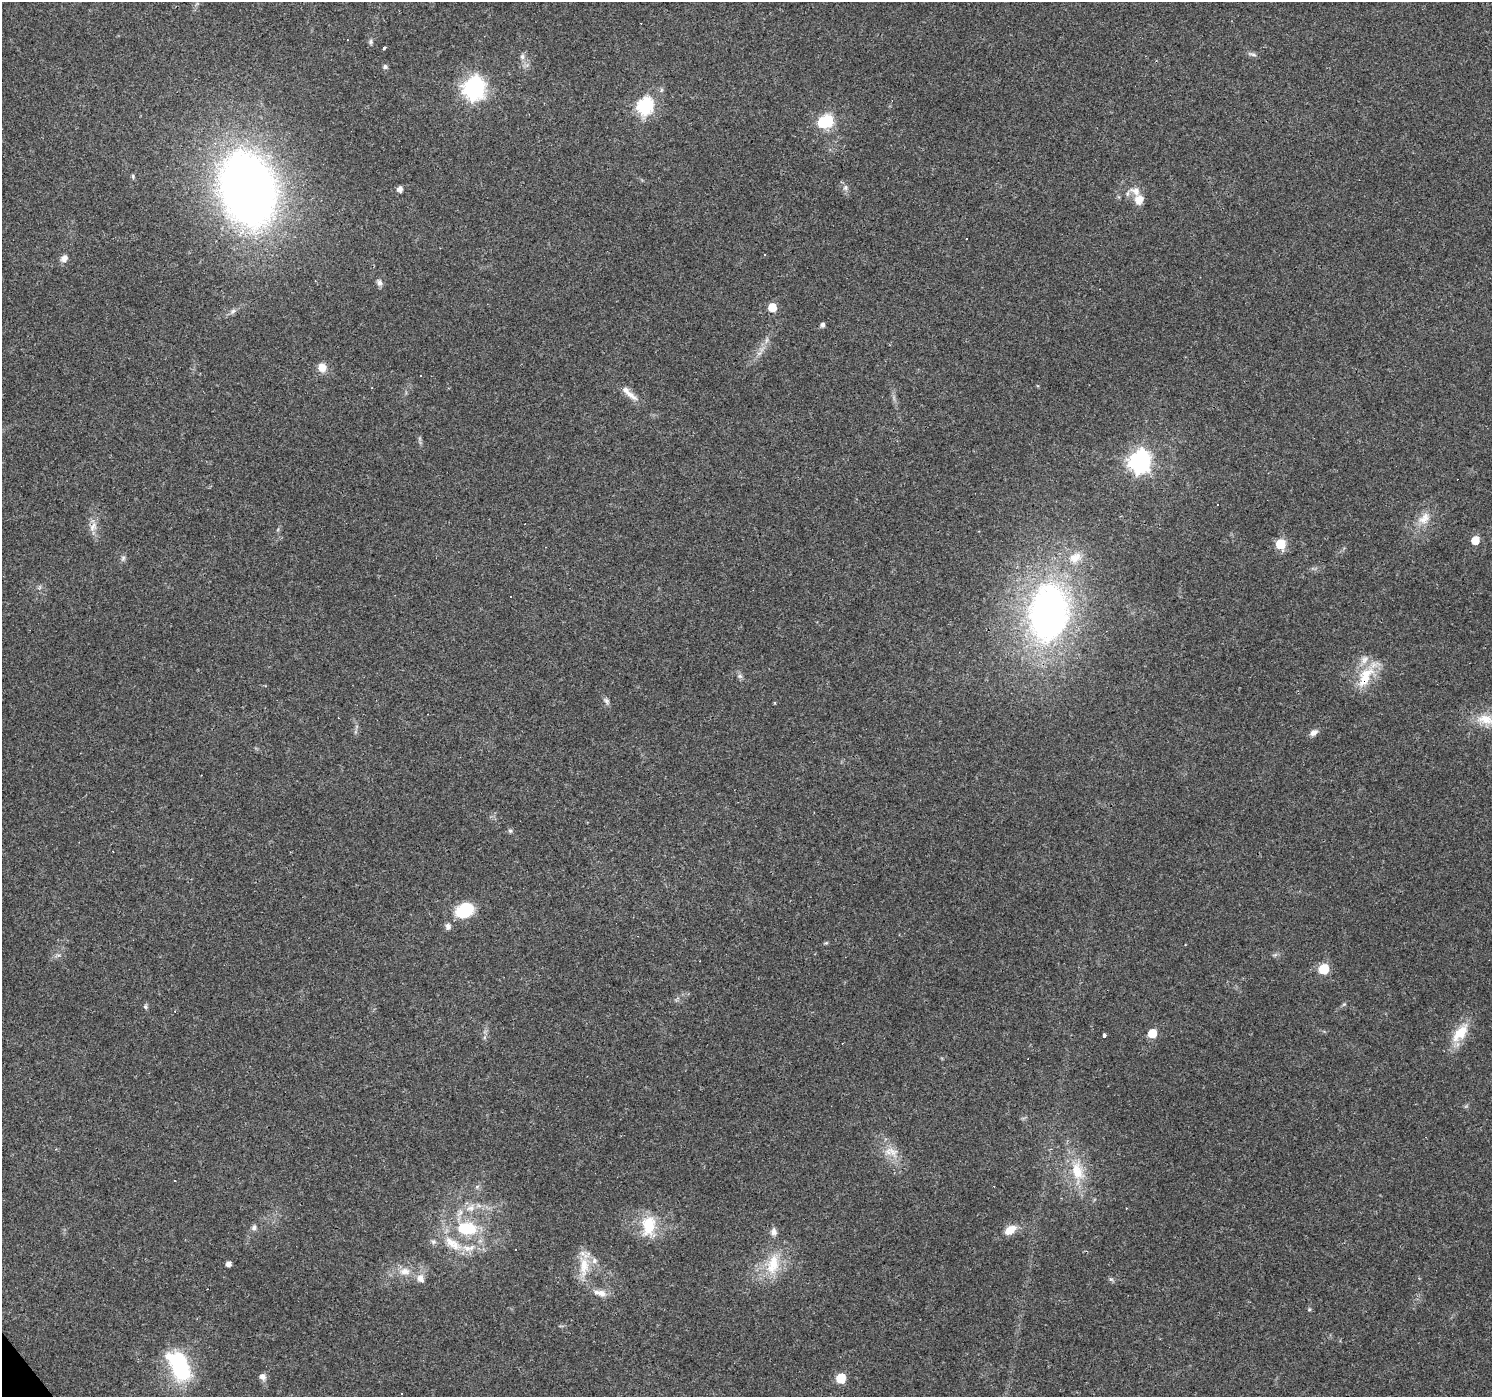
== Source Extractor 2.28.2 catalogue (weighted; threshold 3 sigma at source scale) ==
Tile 7 of 4 x 4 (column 3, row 2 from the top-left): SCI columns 2981-4470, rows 2919-4313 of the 5961 x 5898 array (HDU 1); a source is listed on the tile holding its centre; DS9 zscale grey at full resolution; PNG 1494 x 1399 px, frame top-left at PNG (2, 2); no overlay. Shown black and unused: <1% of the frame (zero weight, under 3 of 4 exposures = <1% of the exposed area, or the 3 px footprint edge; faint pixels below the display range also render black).
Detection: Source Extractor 2.28.2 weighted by HDU 2 'WHT'; one run over the whole footprint, this tile lists its part. Background 0.0723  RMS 0.0043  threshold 0.0195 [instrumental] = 3 sigma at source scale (4.5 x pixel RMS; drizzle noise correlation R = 1.50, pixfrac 1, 0.0396/0.0396 arcsec/px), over >= 5 px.
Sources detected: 98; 2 inside a brighter object's white glare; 16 cosmic-ray / hot-pixel residue — not listed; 11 inside a brighter listed object's ellipse — not listed separately; the other 69 listed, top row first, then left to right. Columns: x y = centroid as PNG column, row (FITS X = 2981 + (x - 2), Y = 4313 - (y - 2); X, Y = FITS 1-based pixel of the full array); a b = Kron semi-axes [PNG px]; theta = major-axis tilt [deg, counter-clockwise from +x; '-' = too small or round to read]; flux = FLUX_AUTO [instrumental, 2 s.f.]
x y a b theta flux
370 42 7 6 - 0.95
384 47 4 3 - 3.7
1252 54 15 4 -15 1.1
522 57 8 6 90 1.4
385 67 6 5 - 1
474 88 9 8 - 250
645 106 8 7 - 95
827 121 7 6 - 39
133 176 6 4 -72 0.67
845 187 8 7 - 1.5
248 189 61 43 -74 370
400 189 5 5 - 2.4
1139 199 14 12 73 4.6
966 239 3 2 - 0.36
64 258 9 7 47 2.4
379 282 9 7 -84 1.6
772 307 6 5 - 12
233 311 9 6 45 1.3
822 325 5 5 - 1.5
759 353 7 4 18 1
322 367 10 9 - 4.3
631 395 24 8 -39 4
1139 461 9 8 - 250
1424 518 20 12 49 6
93 527 15 9 61 3.4
1475 540 6 5 - 9.3
1280 544 6 6 - 23
123 558 6 6 - 1
1075 558 20 14 32 7.8
511 597 3 2 - 0.53
1048 612 58 38 82 190
740 676 8 6 -20 1.1
1365 677 35 16 63 14
606 701 10 6 -57 1.3
1485 719 27 14 -12 10
1313 733 10 7 34 2.1
510 831 6 5 - 0.77
464 910 18 14 26 17
448 926 7 6 - 1.7
826 943 6 3 18 0.52
1324 969 6 6 - 28
1344 1004 6 4 42 0.65
145 1007 7 5 -88 0.84
175 1011 3 2 - 0.28
1152 1033 6 5 - 13
1460 1033 31 14 49 11
1104 1036 3 3 - 5.6
56 1149 4 3 - 0.43
892 1152 19 11 -54 6.2
1077 1171 29 17 -74 14
175 1181 3 2 - 0.68
1126 1208 3 2 - 0.32
649 1225 24 16 85 15
254 1227 7 6 - 1.5
464 1229 26 21 26 22
1010 1230 17 10 35 5
774 1232 11 8 -83 2
433 1242 7 7 - 1.2
228 1264 5 5 - 2.1
773 1264 31 17 77 15
584 1266 31 13 89 10
405 1271 16 10 0 5
420 1278 8 7 - 3.4
1111 1279 7 5 -43 0.83
602 1293 13 9 -21 3.4
1309 1309 5 5 - 0.55
179 1365 31 17 -68 42
262 1377 9 7 -56 2.1
841 1378 6 6 - 18
Overlapping masked pixels (flux is a lower limit): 1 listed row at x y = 1365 677
Isophote crosses this tile's border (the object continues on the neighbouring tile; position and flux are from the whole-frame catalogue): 1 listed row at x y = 1485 719